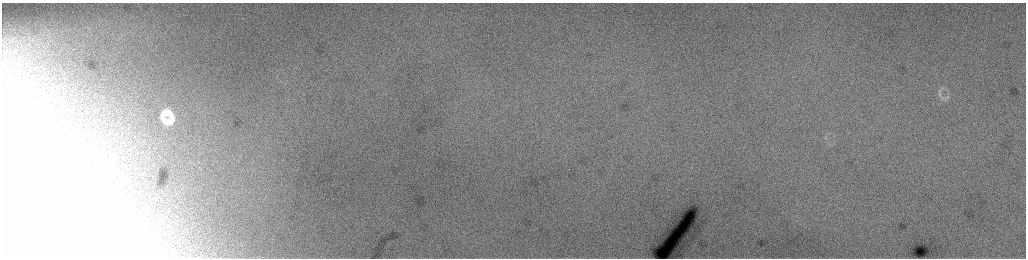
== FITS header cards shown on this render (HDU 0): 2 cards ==
NAXIS1  =                 2048 /fastest changing axis
NAXIS2  =                  512 /next to fastest changing axis

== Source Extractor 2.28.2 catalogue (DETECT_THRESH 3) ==
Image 2048 x 512 px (HDU 0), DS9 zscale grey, zoomed out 1/2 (1 PNG px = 2 x 2 image px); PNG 1028 x 260 px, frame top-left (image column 1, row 511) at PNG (2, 3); no overlay
Background 247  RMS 4.3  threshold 12.8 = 3 sigma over >= 5 px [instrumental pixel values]
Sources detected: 5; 1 cannot appear on this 1/2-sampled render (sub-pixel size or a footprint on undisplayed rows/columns) and is not listed; the other 4 listed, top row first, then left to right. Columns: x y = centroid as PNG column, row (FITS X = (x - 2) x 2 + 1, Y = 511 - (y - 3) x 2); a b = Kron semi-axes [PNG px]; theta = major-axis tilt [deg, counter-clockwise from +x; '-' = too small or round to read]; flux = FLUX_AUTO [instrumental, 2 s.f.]
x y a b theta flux
939 91 5 2 - 1100
942 98 8 3 -42 2100
166 112 11 6 4 11000
166 120 16 14 -6 26000
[1 sub-pixel or undisplayed-footprint detection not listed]